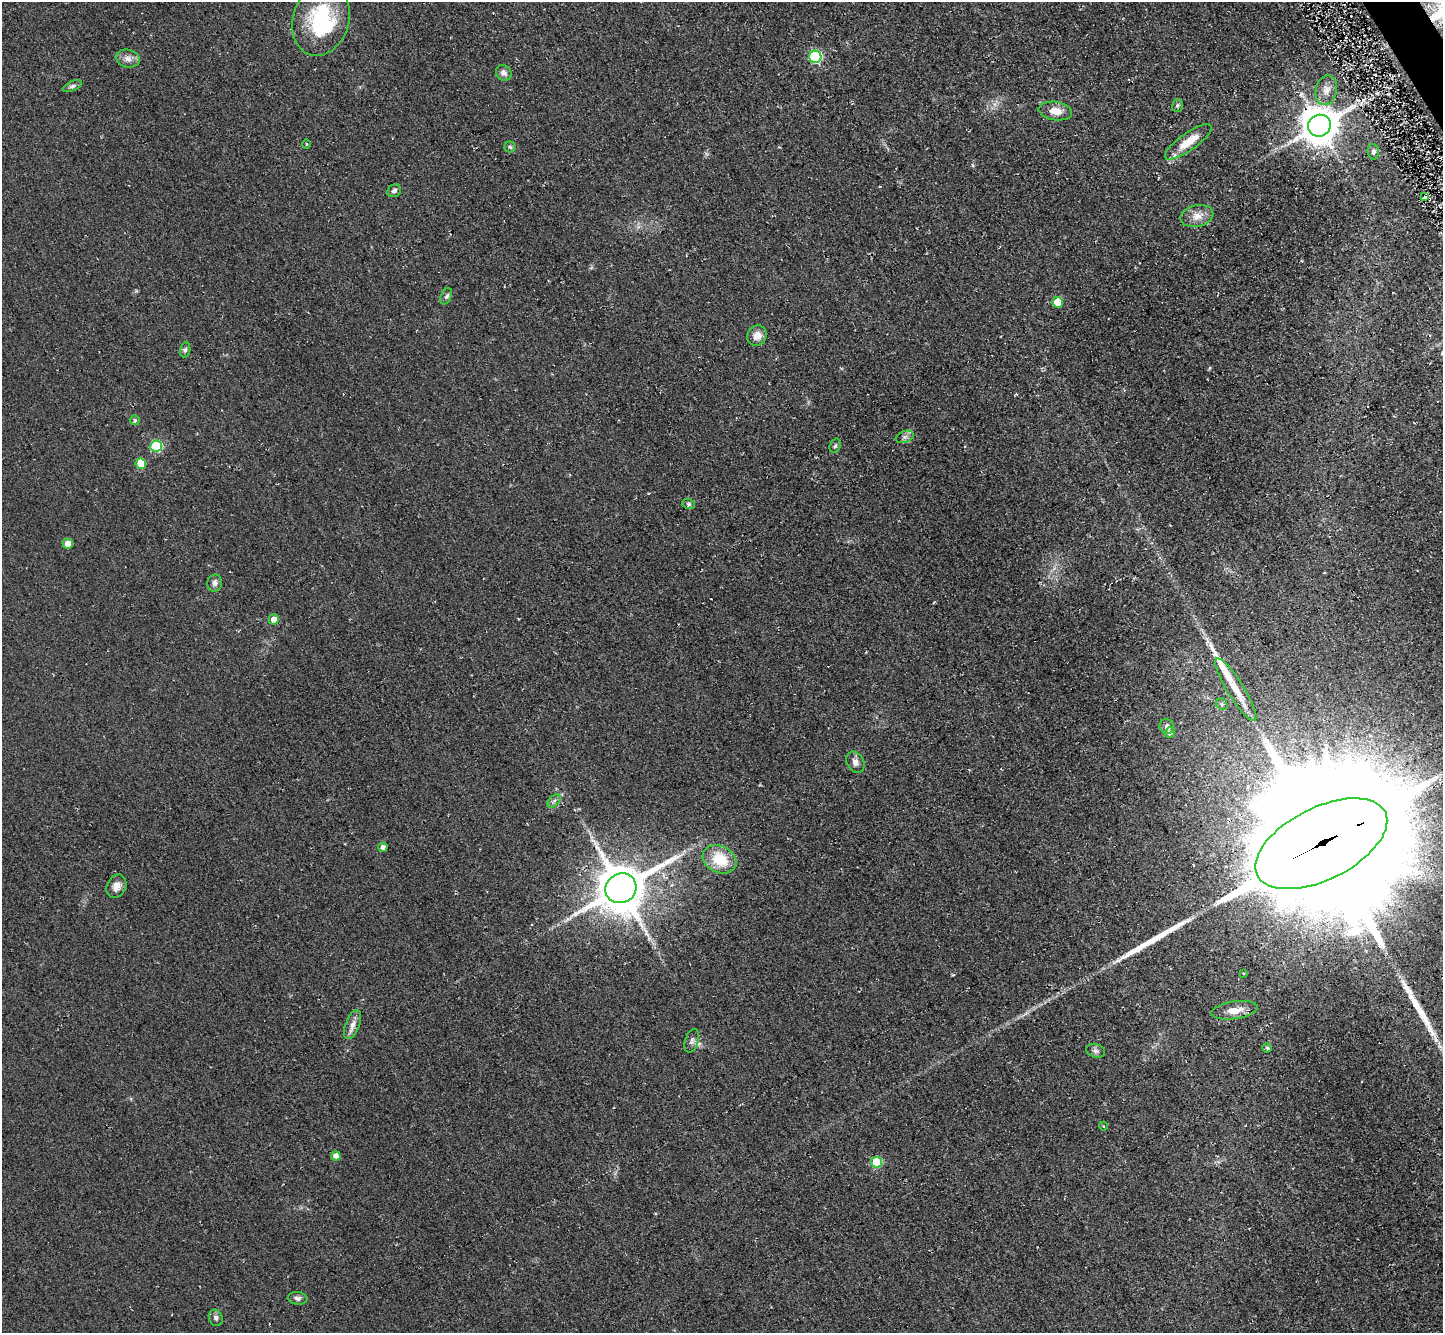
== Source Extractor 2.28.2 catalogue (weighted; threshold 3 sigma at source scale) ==
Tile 10 of 4 x 4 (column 2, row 3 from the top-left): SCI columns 1501-2941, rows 1649-2979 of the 5844 x 5824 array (HDU 1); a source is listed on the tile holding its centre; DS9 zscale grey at full resolution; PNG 1445 x 1335 px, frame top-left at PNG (2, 2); each listed source drawn as its Kron ellipse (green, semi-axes under 4 px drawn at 4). Shown black and unused: <1% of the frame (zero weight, under 2 of 3 exposures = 3% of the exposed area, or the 3 px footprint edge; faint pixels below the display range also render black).
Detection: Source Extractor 2.28.2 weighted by HDU 2 'WHT'; one run over the whole footprint, this tile lists its part. Background 0.0372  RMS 0.013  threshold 0.0565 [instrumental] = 3 sigma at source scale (4.5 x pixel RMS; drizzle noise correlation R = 1.50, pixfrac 1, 0.05/0.05 arcsec/px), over >= 5 px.
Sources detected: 55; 1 inside a brighter object's white glare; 3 long thin detections or spike segments (spike, bleed or trail) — neither listed nor drawn; the other 51 listed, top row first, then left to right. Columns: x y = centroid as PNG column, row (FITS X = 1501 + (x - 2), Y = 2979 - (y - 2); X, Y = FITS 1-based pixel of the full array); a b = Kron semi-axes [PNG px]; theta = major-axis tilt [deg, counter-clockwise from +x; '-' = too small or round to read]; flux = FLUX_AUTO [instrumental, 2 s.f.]
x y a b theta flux
321 20 37 28 73 93
815 57 6 6 - 130
128 59 12 8 -14 7.4
504 73 8 7 - 5
72 86 10 5 25 3.3
1326 90 15 10 77 9.7
1177 106 6 5 - 2.3
1055 111 17 9 -8 13
1319 126 11 10 - 3100
1188 142 28 8 35 26
306 144 4 3 - 1.1
510 147 5 5 - 2
1373 152 8 5 -85 3.5
394 191 7 6 - 4.5
1425 197 3 3 - 5.9
1197 216 16 10 13 12
446 296 8 5 69 3.1
1058 302 5 5 - 27
757 336 10 9 - 11
185 350 7 5 79 2.7
135 420 5 5 - 2.4
905 437 9 5 20 4.1
156 446 6 5 - 88
835 446 7 5 72 2.6
141 464 5 5 - 25
689 504 6 5 - 2.2
68 544 5 5 - 13
215 583 8 7 - 5
274 619 5 5 - 9.6
1236 690 36 8 -58 25
1222 704 6 5 - 2.2
1167 726 7 7 - 3.9
1170 733 5 5 - 4.1
855 762 11 8 -62 6.5
554 801 8 4 45 3
1321 844 71 36 26 120000
383 847 4 4 - 4.5
720 859 17 13 -25 41
116 886 12 9 65 8.3
621 888 16 14 32 5400
1244 973 3 3 - 3.5
1235 1010 23 8 8 15
353 1025 15 7 69 8
692 1041 12 6 72 4.6
1267 1048 4 4 - 2.2
1096 1051 9 6 -18 4.1
1103 1126 4 3 - 0.84
336 1156 4 4 - 7.6
876 1162 5 5 - 50
298 1298 10 6 -7 3.7
216 1318 8 6 -67 3.6
Overlapping masked pixels (flux is a lower limit): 1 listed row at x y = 1321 844